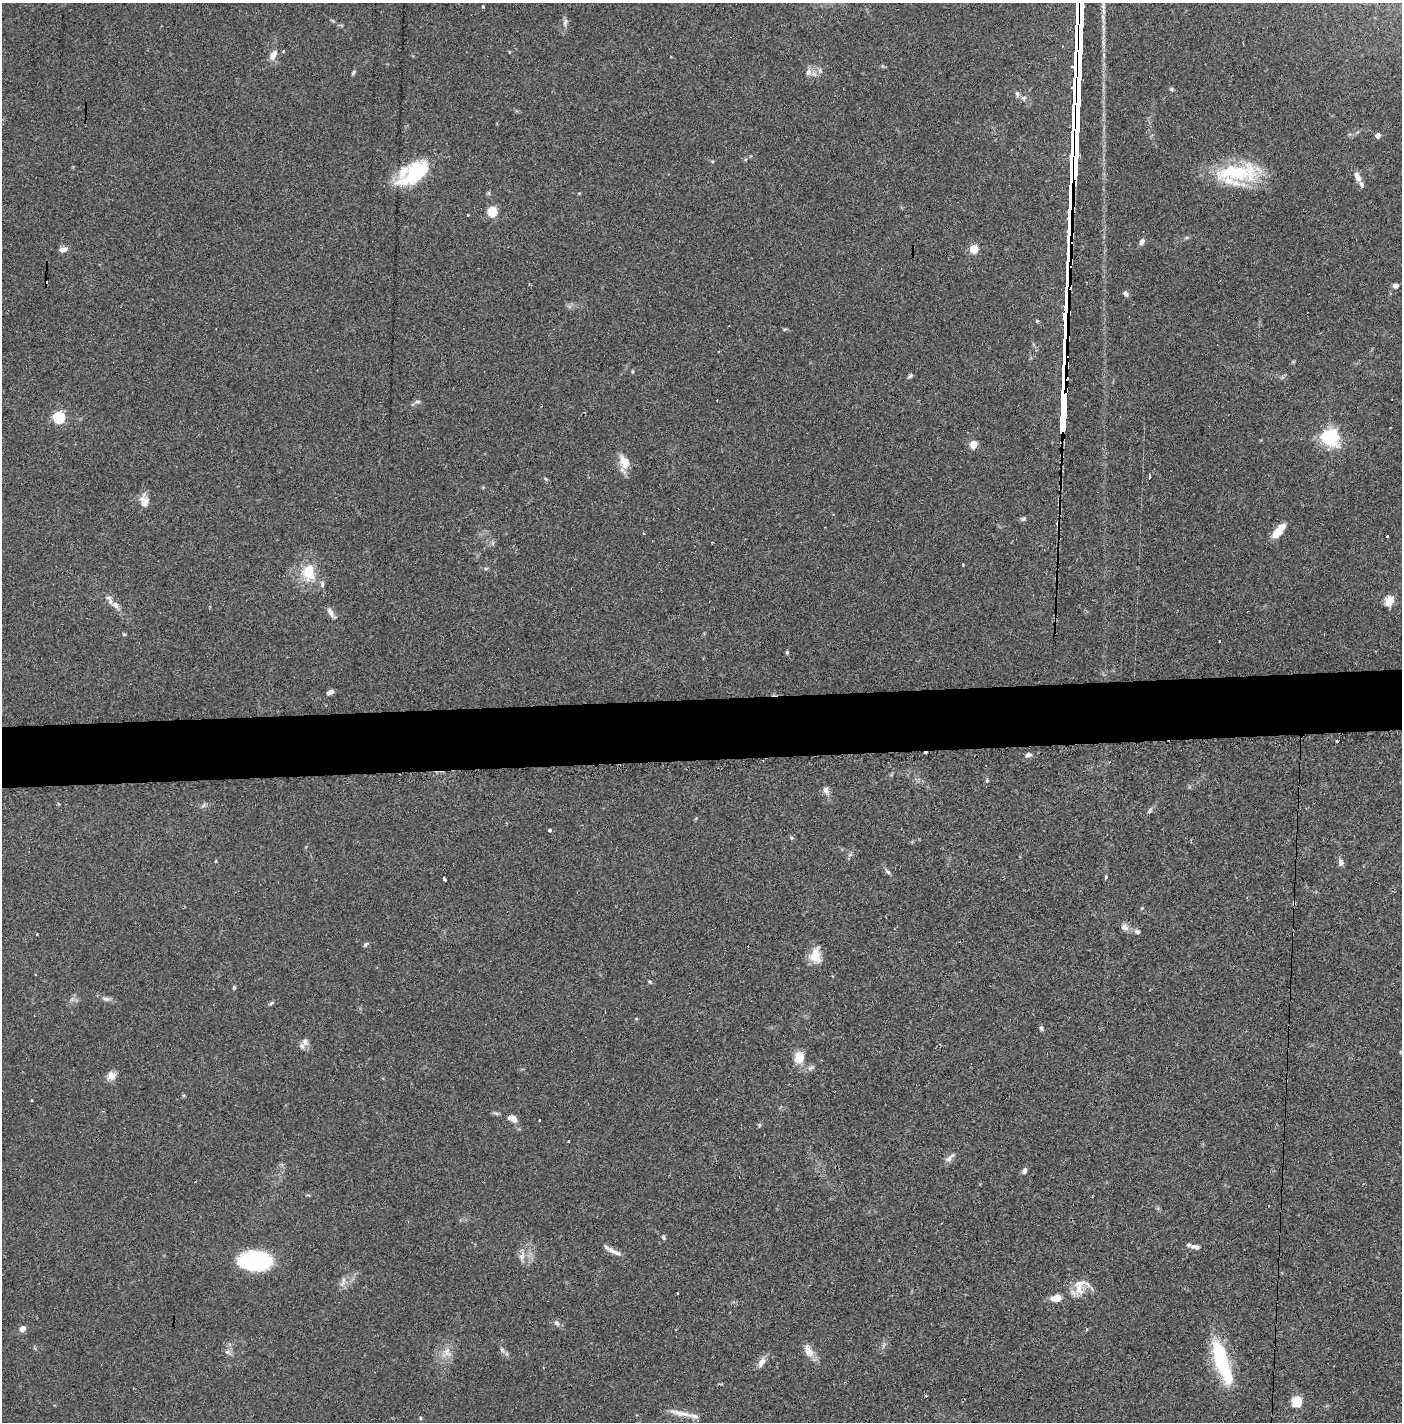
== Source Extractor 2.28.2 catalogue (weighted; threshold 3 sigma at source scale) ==
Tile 5 of 3 x 3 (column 2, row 2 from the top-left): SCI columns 1461-2860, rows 1462-2881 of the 4277 x 4302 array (HDU 1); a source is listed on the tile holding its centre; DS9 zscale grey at full resolution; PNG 1404 x 1424 px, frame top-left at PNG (2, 3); no overlay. Shown black and unused: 4% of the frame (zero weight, under 2 of 3 exposures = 1% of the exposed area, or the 3 px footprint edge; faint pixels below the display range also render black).
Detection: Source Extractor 2.28.2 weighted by HDU 2 'WHT'; one run over the whole footprint, this tile lists its part. Background 0.0927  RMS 0.0075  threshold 0.0337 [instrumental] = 3 sigma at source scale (4.5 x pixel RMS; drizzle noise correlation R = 1.50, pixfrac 1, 0.05/0.05 arcsec/px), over >= 5 px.
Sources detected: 126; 4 inside a brighter object's white glare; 8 cosmic-ray / hot-pixel residue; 1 long thin detection or spike segment (spike, bleed or trail) — not listed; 8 inside a brighter listed object's ellipse — not listed separately; the other 105 listed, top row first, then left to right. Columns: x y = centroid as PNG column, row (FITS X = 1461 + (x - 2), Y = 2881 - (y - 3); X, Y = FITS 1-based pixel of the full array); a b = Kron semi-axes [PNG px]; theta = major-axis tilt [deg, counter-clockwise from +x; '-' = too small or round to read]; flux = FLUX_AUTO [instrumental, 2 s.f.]
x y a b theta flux
1103 4 20 6 -89 6
483 6 4 3 - 0.75
565 22 12 5 76 2.6
273 55 13 7 60 5.5
353 72 7 4 54 1.2
808 72 9 8 - 4.1
1172 89 6 4 -21 1.1
1017 94 10 5 -78 2
1023 98 8 6 0 2.2
1378 135 4 4 - 4.5
1237 172 58 21 3 53
414 175 28 20 56 28
1358 177 14 7 -63 4.9
492 211 5 5 - 43
467 215 3 3 - 1.5
1142 242 8 5 59 2.5
63 249 10 6 13 3.5
974 249 7 6 - 12
1395 286 8 6 -6 2.5
1126 294 6 5 - 2.2
1037 321 5 4 - 0.91
785 329 5 3 - 0.87
632 372 5 3 - 0.84
910 376 7 4 38 1.3
417 401 8 4 0 1.5
59 417 6 5 - 79
1330 437 6 6 - 280
973 444 5 4 - 20
624 462 19 11 -83 11
1149 477 4 3 - 4.9
545 479 6 4 -45 0.99
144 501 15 12 88 6.8
1023 519 7 5 41 1.4
1278 531 18 7 50 13
643 533 3 3 - 0.61
1387 537 3 3 - 2.9
486 568 6 4 18 1
309 572 20 16 -84 20
322 584 9 5 -83 2.1
1389 601 5 5 - 37
116 605 12 8 -35 4.3
331 612 15 6 -56 3.6
124 634 5 4 - 0.81
787 652 5 4 - 1
330 692 9 5 30 2.8
1337 741 3 3 - 1.2
1028 755 10 4 12 2.1
987 780 5 4 - 0.95
825 790 9 7 -45 3.4
203 805 8 4 45 1.5
1150 810 9 4 68 1.4
549 830 4 3 - 1.7
791 838 5 5 - 1
1341 862 10 6 -77 2.9
887 872 9 5 -40 1.7
1105 877 3 3 - 2.2
444 879 4 3 - 2.4
1294 903 4 3 - 2.9
1142 908 4 4 - 0.61
1124 927 10 9 - 3.8
1137 931 8 6 -15 2.1
37 934 3 2 - 0.69
365 944 8 5 45 1.4
748 946 2 2 - 0.53
815 955 18 13 84 12
36 974 3 2 - 0.87
650 982 5 4 - 0.86
234 987 5 4 - 1.1
106 999 10 6 -11 2.6
271 1003 8 4 35 1.2
636 1019 5 3 - 0.67
1041 1028 7 5 -70 1.5
305 1041 11 8 -89 3.4
799 1057 12 10 74 12
810 1068 9 4 35 2
111 1076 12 10 37 5.2
184 1096 5 3 - 0.83
32 1100 3 2 - 0.78
512 1118 12 7 -25 5.5
540 1120 3 3 - 1.5
759 1125 6 4 72 0.98
569 1141 3 2 - 0.95
950 1158 17 6 46 3.4
1024 1171 8 5 70 2
1092 1196 3 2 - 1
663 1238 6 4 -70 1
1193 1246 10 6 24 2.3
614 1251 26 5 -27 4.9
522 1256 10 7 56 3.8
255 1261 26 15 1 92
343 1281 16 5 67 3.2
1079 1289 19 15 87 11
677 1293 3 2 - 1.1
1056 1298 11 7 6 8.2
557 1323 10 5 -53 2.1
23 1329 4 4 - 7.8
502 1350 8 4 -53 1.7
808 1351 16 9 -57 8.4
227 1352 6 6 - 2
447 1352 15 9 -87 6.7
1222 1361 41 16 -73 53
761 1362 14 7 58 4.7
1297 1402 6 5 - 51
684 1414 26 8 -11 9.1
420 1418 5 3 - 0.72
Overlapping masked pixels (flux is a lower limit): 1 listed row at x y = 1294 903
Isophote crosses this tile's border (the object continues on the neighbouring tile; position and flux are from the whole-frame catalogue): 1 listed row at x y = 1103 4